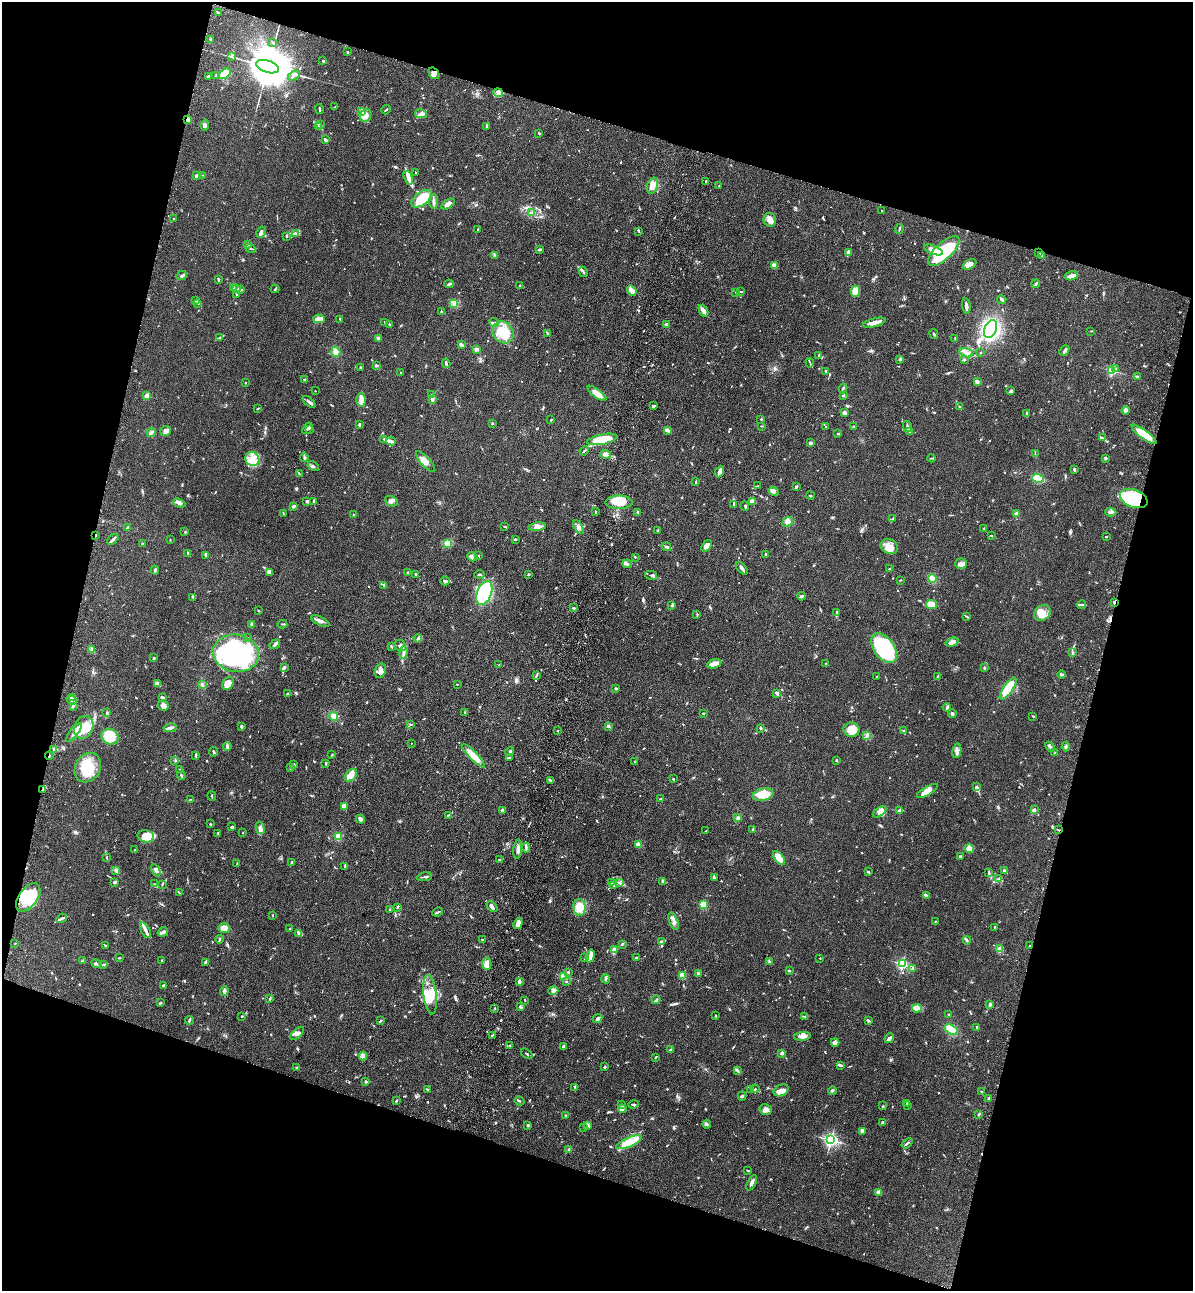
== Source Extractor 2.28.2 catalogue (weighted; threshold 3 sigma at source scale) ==
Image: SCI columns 354-5115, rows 37-5191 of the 5346 x 5227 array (HDU 1 of 3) = the unmasked area's bounding box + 8 px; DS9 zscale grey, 4 x 4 block average (1 PNG px = mean of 4 x 4 image px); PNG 1195 x 1293 px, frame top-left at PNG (2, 2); each listed source drawn as its Kron ellipse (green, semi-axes under 4 px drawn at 4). Shown black and unused: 34% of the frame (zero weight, under 3 of 4 exposures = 6% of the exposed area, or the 3 px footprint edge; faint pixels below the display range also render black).
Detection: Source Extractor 2.28.2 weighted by HDU 2 'WHT'. Background 0.0962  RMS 0.0061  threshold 0.0274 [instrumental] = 3 sigma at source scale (4.5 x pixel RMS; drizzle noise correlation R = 1.50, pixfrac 1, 0.05/0.05 arcsec/px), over >= 5 px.
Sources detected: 1072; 14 inside a brighter object's white glare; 3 cosmic-ray / hot-pixel residue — neither listed nor drawn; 36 coinciding with a brighter row at this scale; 80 inside a brighter listed object's ellipse — not listed separately; of the other 939, all 500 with FLUX_AUTO >= 2.37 (the completeness limit of this list) listed and drawn (439 fainter detections not listed), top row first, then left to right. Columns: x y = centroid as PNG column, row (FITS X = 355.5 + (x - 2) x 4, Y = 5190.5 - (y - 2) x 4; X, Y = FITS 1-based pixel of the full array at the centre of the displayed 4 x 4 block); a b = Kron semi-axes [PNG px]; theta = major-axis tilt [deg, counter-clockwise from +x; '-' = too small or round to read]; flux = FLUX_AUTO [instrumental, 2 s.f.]
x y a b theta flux
218 13 3 2 - 3
211 39 3 2 - 7.8
272 42 3 2 - 2.9
347 52 3 2 - 2.8
232 57 3 2 - 2.4
323 61 2 2 - 3.9
267 67 12 6 -19 29000
434 73 6 4 -54 17
225 74 7 4 36 83
216 75 2 2 - 2.7
294 75 6 3 34 8.5
208 76 4 2 - 6.4
498 93 5 2 - 7.3
334 107 3 2 - 2.6
319 109 5 2 - 5.5
386 110 5 2 - 3.8
361 111 4 2 - 5.4
421 114 6 4 -12 13
366 115 6 5 - 21
187 120 2 2 - 70
205 125 5 3 - 8.6
321 125 3 2 - 4.9
318 126 3 2 - 3.6
487 127 4 2 - 2.9
539 133 2 2 - 3.6
326 140 3 2 - 6.6
416 172 2 2 - 3.2
203 175 3 2 - 3.3
196 176 3 2 - 6.7
408 178 7 3 -73 14
706 182 2 2 - 5.5
652 185 8 5 72 25
719 186 2 2 - 2.7
422 199 12 6 35 96
434 202 7 2 -87 8.7
448 204 8 3 32 17
882 210 2 2 - 4.5
532 213 3 2 - 4.9
174 219 2 2 - 3.7
770 220 7 6 - 20
478 229 3 2 - 2.5
899 229 5 2 - 4.2
639 231 2 2 - 2.7
261 232 6 2 59 10
295 233 4 2 - 4.8
286 236 3 2 - 2.9
248 244 3 2 - 6.7
250 248 5 2 - 5.3
539 249 3 2 - 6.4
933 250 10 3 -21 35
944 251 20 8 43 250
1038 252 3 2 - 3.6
848 253 3 2 - 5.7
494 256 3 2 - 3.9
1042 256 3 2 - 4.1
969 264 7 4 26 28
775 266 3 2 - 30
583 272 5 2 - 4.6
182 276 5 2 - 7.2
1071 276 7 3 15 25
218 279 3 2 - 4.1
449 284 5 2 - 5.7
1036 284 4 2 - 4.4
519 286 2 2 - 2.7
233 288 3 2 - 3.1
237 289 2 2 - 5.9
240 289 3 2 - 4.4
275 289 4 2 - 4.4
632 291 5 3 - 38
855 291 5 4 - 52
736 292 3 2 - 3
740 292 2 2 - 2.8
237 294 2 2 - 3.9
1002 300 4 2 - 6.7
196 301 3 2 - 2.9
454 303 4 3 - 9.1
197 304 3 2 - 2.7
966 306 8 2 -81 18
704 311 6 3 -65 16
441 312 3 2 - 3.6
319 319 6 4 -1 20
340 319 3 2 - 3.7
384 322 2 2 - 2.4
494 323 5 2 - 5.4
874 323 11 3 14 25
389 324 2 2 - 3.7
666 325 2 2 - 47
990 329 9 6 68 480
1091 331 2 2 - 2.4
503 332 11 10 - 99
547 333 3 2 - 3.5
934 334 5 2 - 3.8
220 337 3 2 - 2.9
378 338 3 2 - 8.4
955 339 3 2 - 2.4
461 345 3 2 - 10
476 349 3 3 - 6.8
1064 350 6 3 48 7.2
336 352 5 4 - 16
966 353 7 3 -17 14
980 353 2 2 - 3
818 355 3 2 - 3.3
900 359 3 2 - 4.8
964 360 3 2 - 3.2
446 363 5 2 - 6.2
810 363 5 2 - 4
376 365 3 2 - 5.5
360 368 4 2 - 3.9
1116 369 2 2 - 3.2
826 371 3 2 - 6.4
1112 371 2 2 - 370
401 372 2 2 - 2.5
1138 377 4 2 - 7.5
304 379 2 2 - 5.1
977 382 3 3 - 7.9
245 383 2 2 - 11
843 388 5 2 - 5.9
315 391 2 2 - 2.8
1011 391 3 3 - 7.9
597 393 11 3 -36 35
431 395 3 2 - 3
843 395 2 2 - 5.3
147 396 2 2 - 66
432 399 4 2 - 18
361 400 6 4 89 22
309 402 7 2 -44 11
653 406 4 2 - 5.2
960 407 3 2 - 2.8
257 409 3 2 - 2.5
1126 410 4 4 - 8.6
845 413 3 2 - 15
1027 413 2 2 - 2.8
761 419 2 2 - 4.6
551 420 2 2 - 3.8
492 423 3 2 - 2.4
359 424 3 2 - 4.5
761 426 3 2 - 2.5
854 426 3 2 - 3.4
907 426 5 2 - 6.2
826 427 2 2 - 2.7
307 428 6 2 52 6.1
310 429 4 2 - 3.8
667 430 4 2 - 16
165 431 5 5 - 13
910 432 4 2 - 3.5
151 433 5 3 - 8.6
838 434 2 2 - 2.6
1144 434 15 4 -36 81
1102 438 3 2 - 4.9
384 439 2 2 - 2.7
602 439 15 5 11 130
391 441 5 2 - 12
810 443 3 2 - 6.1
584 451 5 2 - 4.1
605 454 5 4 - 18
1035 454 3 2 - 2.6
304 457 4 2 - 4.4
931 458 4 2 - 3.3
1105 458 3 2 - 4
252 459 7 6 - 32
426 462 13 4 -48 23
313 466 6 3 -33 8
1074 469 4 2 - 5.3
720 471 6 2 66 22
299 474 4 2 - 2.4
1038 478 6 3 -17 97
696 482 3 2 - 2.5
757 486 4 2 - 4.3
796 487 3 2 - 3.8
773 491 5 3 - 17
810 495 4 2 - 2.4
1134 498 14 8 -20 200
307 501 2 2 - 32
391 501 7 5 -23 14
752 501 3 2 - 31
313 502 3 2 - 5.9
619 502 13 7 1 86
179 503 6 4 -22 12
733 504 3 2 - 2.6
293 506 3 2 - 6.4
745 506 5 2 - 3.9
596 512 2 2 - 3.2
638 512 3 2 - 3.2
1111 512 5 3 - 11
283 513 3 2 - 2.8
1016 514 2 2 - 41
353 515 2 2 - 4
893 518 4 2 - 4.7
788 522 6 4 34 20
127 527 3 2 - 3.5
505 527 3 2 - 3.2
537 527 8 3 8 17
579 527 7 3 -60 12
984 529 3 3 - 5.8
658 530 3 2 - 3.9
185 532 2 2 - 2.5
96 535 2 2 - 3.4
991 535 2 2 - 4
1106 537 3 2 - 2.4
113 539 7 2 41 9.4
515 539 3 2 - 4.7
170 540 2 2 - 2.5
448 543 3 3 - 38
142 544 2 2 - 6.1
707 546 6 3 51 27
666 547 5 2 - 7.3
889 547 9 7 -24 32
188 553 3 2 - 5.2
766 554 3 2 - 3.2
206 555 3 2 - 3.5
478 555 2 2 - 3.3
472 557 5 4 - 18
635 557 3 2 - 2.4
627 564 5 2 - 6.6
961 564 6 5 - 16
742 568 7 3 -48 11
889 569 2 2 - 3
155 570 4 3 - 6.5
270 572 3 3 - 6.1
408 572 3 2 - 4.1
416 574 3 2 - 10
529 574 3 2 - 2.8
479 575 5 2 - 4.3
651 575 6 3 -12 6.5
932 578 4 3 - 18
900 580 3 2 - 3.2
445 581 5 3 - 8.7
384 585 2 2 - 2.9
484 593 12 7 69 420
801 596 4 2 - 6.5
193 597 3 2 - 5.9
1114 602 3 2 - 3.3
931 605 5 4 - 35
1081 605 4 2 - 4.6
672 606 3 3 - 5.1
573 608 2 2 - 30
258 611 2 2 - 2.6
836 612 3 2 - 4.2
1042 613 9 7 40 34
697 614 2 2 - 2.6
967 617 3 2 - 3
320 621 10 3 -25 12
252 624 3 3 - 5.8
282 624 5 2 - 3.3
248 637 3 2 - 3.6
418 638 4 3 - 8.3
952 642 7 2 16 23
275 644 6 2 33 5.9
391 646 3 2 - 3.9
400 646 6 5 - 14
884 648 17 10 -54 360
92 650 3 2 - 4
403 652 6 2 87 8.9
236 653 23 18 -9 540
1072 653 4 2 - 3.3
154 658 3 2 - 3.4
714 664 7 3 17 39
826 664 2 2 - 4
499 665 2 2 - 2.4
284 667 4 2 - 7.6
984 668 3 2 - 3.8
380 671 7 5 66 18
1062 674 4 2 - 5.4
536 675 4 2 - 4.1
877 676 2 2 - 3.4
937 676 4 2 - 3.3
157 684 3 2 - 28
228 684 7 5 51 30
457 684 2 2 - 5.6
202 685 4 3 - 5.4
616 688 3 2 - 4.9
1008 689 13 4 55 100
288 693 3 2 - 2.5
777 693 4 3 - 14
72 697 2 2 - 2.9
162 697 3 2 - 7.7
72 700 5 2 - 7
163 705 5 5 - 16
73 706 3 2 - 4.4
947 707 4 2 - 7.7
107 712 3 2 - 3
465 712 3 2 - 4.9
703 713 3 2 - 2.6
952 713 4 2 - 5.6
334 716 5 4 - 19
1033 716 3 2 - 2.5
410 724 2 2 - 2.4
608 726 2 2 - 32
84 727 12 9 65 63
241 727 4 2 - 5.6
170 728 7 2 11 16
760 728 3 2 - 6
851 730 8 7 - 53
903 730 3 2 - 3.2
558 731 2 2 - 2.9
74 733 11 3 51 14
867 735 4 2 - 4.5
110 737 9 7 -34 58
411 743 2 2 - 2.4
227 746 4 2 - 9
1066 746 5 2 - 6.2
1050 747 5 3 - 8.3
54 749 3 2 - 3.9
510 751 4 2 - 4.9
957 751 7 4 79 14
213 752 5 2 - 5.1
1055 753 3 2 - 2.9
195 755 3 2 - 2.9
332 755 2 2 - 2.4
49 756 4 2 - 4.9
473 756 16 4 -45 57
509 758 3 2 - 3.2
175 760 2 2 - 2.4
836 760 2 2 - 5.7
635 762 3 2 - 2.5
325 763 3 2 - 3.1
294 765 2 2 - 3.3
290 767 2 2 - 3.3
88 768 15 12 57 110
180 770 3 3 - 4.9
351 775 7 5 46 23
181 776 4 2 - 6.4
673 779 2 2 - 3.7
550 780 4 2 - 6.4
976 787 3 2 - 5.6
43 790 3 2 - 5.3
927 791 12 4 31 27
763 795 10 6 12 61
212 796 5 2 - 3.1
660 799 3 2 - 2.9
190 800 3 2 - 3.5
344 806 4 3 - 7.6
900 810 4 3 - 11
1034 810 3 2 - 10
502 811 3 2 - 6
880 812 8 4 35 21
448 815 4 2 - 3.5
738 818 3 3 - 5.2
360 819 4 4 - 9.9
210 824 2 2 - 3.6
232 827 3 2 - 7
260 828 6 3 -75 11
752 830 3 2 - 5.9
1058 830 2 2 - 2.7
706 831 3 2 - 2.8
218 833 2 2 - 3
243 833 2 2 - 3
146 836 8 6 -14 63
338 837 3 3 - 39
638 844 3 3 - 11
526 848 5 2 - 7.2
969 848 5 4 - 55
518 849 10 3 84 21
135 850 2 2 - 3.6
106 857 2 2 - 3
960 857 3 2 - 5.1
779 858 8 4 -51 39
500 859 2 2 - 2.6
292 862 2 2 - 9.7
237 864 2 2 - 2.8
344 866 2 2 - 3.2
116 870 3 3 - 8.3
156 870 6 3 -64 8.7
1004 871 3 3 - 6.1
868 872 3 2 - 5.6
989 873 3 2 - 4.6
424 877 7 2 10 8.3
714 877 3 3 - 4.9
998 878 3 2 - 4.4
663 881 4 3 - 5.6
114 882 3 3 - 6.6
611 883 4 2 - 2.7
620 883 3 2 - 3.7
155 884 3 2 - 2.4
162 884 3 2 - 4.3
614 885 2 2 - 3.2
179 893 3 2 - 3.3
926 896 4 2 - 3.7
28 897 16 9 53 110
703 904 2 2 - 160
492 906 6 3 -42 12
397 907 3 2 - 3.6
580 907 8 6 -89 65
390 909 2 2 - 2.5
438 912 5 2 - 5.3
272 916 3 2 - 2.9
62 918 5 3 - 7.2
673 921 9 3 -70 14
935 921 2 2 - 2.7
518 924 6 4 70 31
994 927 2 2 - 4.6
224 928 6 5 - 22
289 929 2 2 - 2.5
146 930 8 3 -64 11
163 932 5 2 - 18
298 933 3 2 - 8.5
220 939 4 2 - 4.5
482 940 2 2 - 3.4
967 940 4 2 - 4.7
662 941 3 2 - 2.9
15 943 2 2 - 3.7
622 944 3 2 - 5
105 945 2 2 - 3
1030 946 2 2 - 5.3
614 949 3 2 - 4.8
999 949 2 2 - 46
590 956 7 3 74 27
636 957 2 2 - 5
120 958 3 2 - 2.5
585 958 3 2 - 3.3
820 958 2 2 - 2.6
83 961 3 2 - 13
161 961 2 2 - 3.8
769 961 2 2 - 4.2
205 962 3 2 - 5.1
96 964 5 3 - 8.3
487 964 6 4 -87 17
902 964 2 2 - 590
103 965 4 2 - 5
912 968 3 2 - 4.6
789 971 2 2 - 5.1
568 972 2 2 - 5.6
698 973 3 2 - 3.4
564 976 2 2 - 240
682 976 3 3 - 54
606 979 4 3 - 6.3
519 981 4 2 - 9.9
566 981 2 2 - 3.6
163 985 2 2 - 6.4
224 991 5 2 - 12
553 991 5 2 - 6.7
430 995 20 6 -83 63
270 999 3 2 - 3.4
525 1000 2 2 - 2.5
656 1000 4 2 - 5.3
160 1003 3 2 - 5.8
990 1005 3 2 - 9
520 1007 2 2 - 18
495 1008 3 2 - 2.7
917 1008 5 3 - 40
716 1015 2 2 - 2.8
949 1015 3 2 - 6
242 1016 2 2 - 3.1
805 1016 2 2 - 2.6
598 1018 5 3 - 12
868 1020 4 2 - 4
189 1021 4 2 - 3.2
380 1021 3 2 - 4.5
977 1027 4 2 - 3.5
951 1030 7 4 -30 67
297 1033 8 4 41 15
492 1035 3 2 - 3.6
803 1036 8 3 7 22
889 1038 5 3 - 11
835 1042 4 3 - 17
510 1046 2 2 - 6.3
563 1046 2 2 - 31
671 1050 3 2 - 4.9
782 1053 2 2 - 40
527 1054 6 2 -33 4.3
363 1056 4 4 - 20
656 1057 2 2 - 3.5
840 1065 4 2 - 4.2
604 1067 3 2 - 7.5
296 1068 2 2 - 10
737 1070 3 2 - 4.3
366 1082 2 2 - 8.7
575 1087 2 2 - 7.9
427 1089 3 2 - 2.7
751 1089 2 2 - 2.7
755 1089 4 2 - 4.2
781 1090 8 5 24 15
832 1091 4 2 - 4.6
982 1092 2 2 - 3.1
742 1096 4 2 - 4.9
989 1098 2 2 - 16
396 1101 2 2 - 2.5
519 1101 5 2 - 4
907 1103 3 2 - 3.8
622 1105 3 2 - 2.5
633 1105 5 2 - 3.2
883 1106 2 2 - 2.6
908 1106 3 2 - 2.4
622 1109 4 3 - 7.7
766 1110 6 5 - 15
979 1114 3 2 - 3.7
565 1115 2 2 - 4
883 1122 4 2 - 6.6
707 1124 4 3 - 5.8
528 1125 2 2 - 8.2
587 1126 3 2 - 2.8
584 1127 3 2 - 3
862 1131 4 3 - 18
831 1140 2 2 - 980
629 1142 14 4 24 69
907 1143 6 2 38 5.9
569 1150 3 2 - 7
747 1171 2 2 - 3.1
752 1183 8 2 64 14
879 1192 2 2 - 81
Overlapping masked pixels (flux is a lower limit): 6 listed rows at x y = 187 120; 1038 252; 1134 498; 96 535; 1114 602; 49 756
Diffuse or blended objects may show on this block-average render without a row.